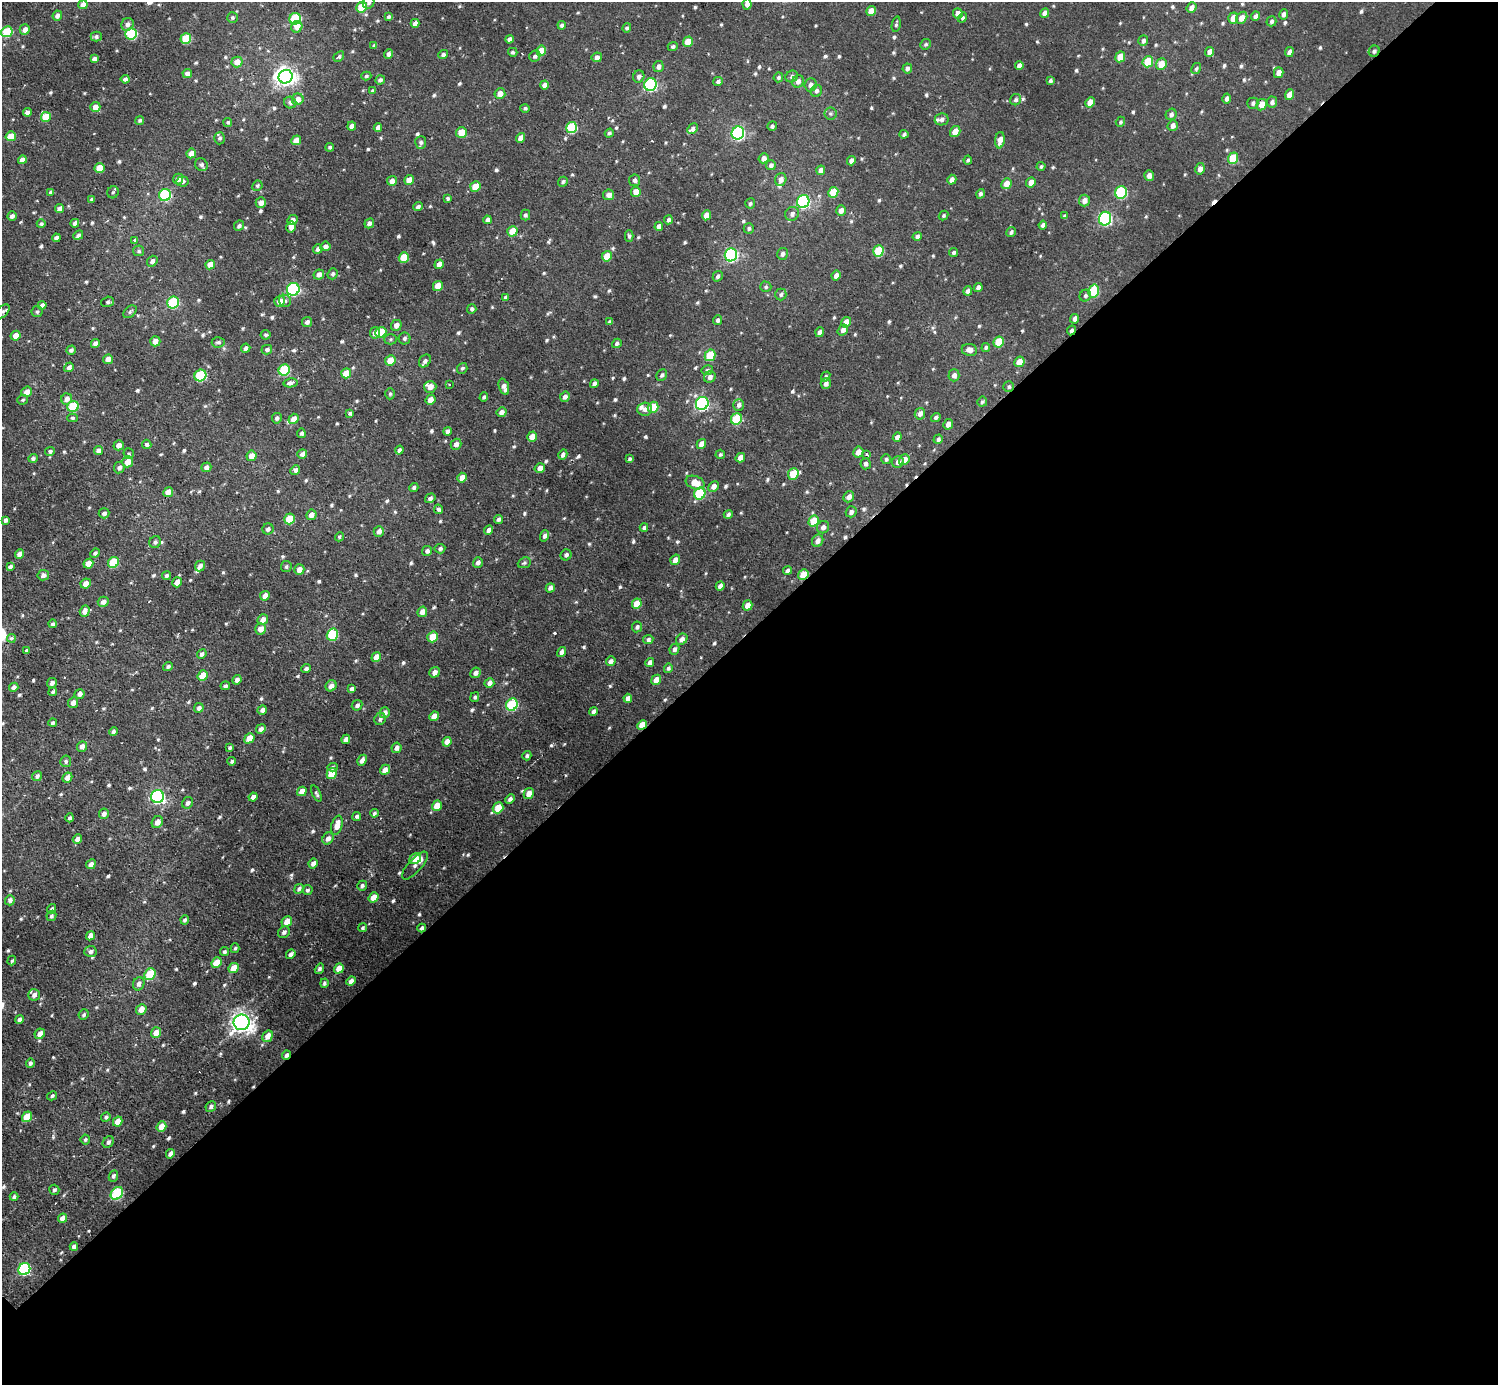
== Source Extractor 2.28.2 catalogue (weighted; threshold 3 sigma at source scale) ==
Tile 12 of 4 x 4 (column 4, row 3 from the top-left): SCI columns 4538-6033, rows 1544-2926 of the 6075 x 6074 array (HDU 1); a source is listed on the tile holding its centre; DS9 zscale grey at full resolution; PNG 1500 x 1387 px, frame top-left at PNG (2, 2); each listed source drawn as its Kron ellipse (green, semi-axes under 4 px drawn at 4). Shown black and unused: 54% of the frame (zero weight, under 2 of 3 exposures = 1% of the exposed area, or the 3 px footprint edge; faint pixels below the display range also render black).
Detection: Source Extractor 2.28.2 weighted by HDU 2 'WHT'; one run over the whole footprint, this tile lists its part. Background 0.00967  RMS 0.004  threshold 0.0178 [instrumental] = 3 sigma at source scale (4.5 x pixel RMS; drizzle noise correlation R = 1.50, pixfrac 1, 0.05/0.05 arcsec/px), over >= 5 px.
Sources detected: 745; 1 inside a brighter object's white glare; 4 cosmic-ray / hot-pixel residue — neither listed nor drawn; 7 inside a brighter listed object's ellipse — not listed separately; of the other 733, all 500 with FLUX_AUTO >= 0.698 (the completeness limit of this list) listed and drawn (233 fainter detections not listed), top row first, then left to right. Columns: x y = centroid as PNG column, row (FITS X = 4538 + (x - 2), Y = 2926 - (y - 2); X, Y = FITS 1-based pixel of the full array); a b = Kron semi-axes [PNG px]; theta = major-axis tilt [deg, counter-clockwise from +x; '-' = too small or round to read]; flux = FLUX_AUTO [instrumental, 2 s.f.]
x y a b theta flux
369 3 6 5 - 0.97
747 4 5 4 - 2.1
83 5 5 4 - 2.9
361 7 5 5 - 9.4
1191 8 5 4 - 1.9
871 11 5 4 - 3.6
958 13 5 5 - 2.2
1045 13 5 4 - 2.4
1284 14 5 4 - 1.5
57 16 5 4 - 1.6
1256 16 5 4 - 1.4
389 17 4 3 - 0.82
232 18 5 5 - 0.83
962 18 5 4 - 0.88
1233 18 5 5 - 3.7
1242 18 6 5 - 3.3
295 19 6 5 - 25
1271 21 5 5 - 0.91
415 23 4 4 - 2
127 24 6 6 - 1.9
896 24 8 4 79 0.73
562 25 4 4 - 0.9
297 27 6 5 - 3.8
627 28 5 4 - 0.85
25 29 5 5 - 2.3
7 32 6 5 - 18
131 34 6 5 - 28
96 36 5 5 - 1.1
186 39 5 5 - 15
509 39 4 4 - 1.6
1143 41 5 5 - 1.3
688 42 5 4 - 5.8
926 44 5 5 - 0.79
374 46 4 3 - 0.85
673 46 5 4 - 1
541 51 5 5 - 4.8
1374 51 6 5 - 0.94
513 52 5 4 - 0.8
1210 52 5 4 - 3.1
1289 52 5 4 - 1.9
389 54 5 4 - 1.5
443 55 5 4 - 1.1
339 56 6 4 40 0.96
535 56 6 5 - 1.2
597 57 5 4 - 1.6
1120 57 5 5 - 5.9
94 59 4 4 - 1.7
237 62 5 5 - 3.6
1148 62 6 5 - 11
1161 64 6 5 - 5.7
1019 66 4 4 - 1.9
659 67 5 5 - 1.8
907 68 5 4 - 1.4
1196 69 6 4 60 0.78
187 73 5 4 - 2
1279 73 5 4 - 2.7
366 76 5 4 - 0.71
639 76 6 5 - 1.5
792 76 6 5 - 1.1
286 77 7 6 - 180
778 77 5 4 - 0.82
125 79 4 4 - 1.5
380 80 5 4 - 1.1
718 81 5 4 - 1.2
798 81 6 5 - 2
1050 81 4 4 - 0.75
544 85 4 4 - 2.3
650 85 6 6 - 50
810 85 6 6 - 1.7
373 91 4 4 - 0.87
816 91 6 5 - 1.2
500 94 5 5 - 3.1
1289 95 5 4 - 3.7
1227 98 5 4 - 1.3
298 99 6 5 - 2.9
1016 100 6 5 - 0.96
1090 102 5 4 - 4.6
1272 102 5 5 - 1.3
290 103 6 6 - 1.3
1253 103 5 5 - 1
1262 105 6 5 - 4
95 107 5 5 - 3.3
525 108 4 4 - 0.76
27 112 4 4 - 2.2
830 113 6 6 - 0.84
1171 114 6 5 - 1.3
46 117 5 5 - 6.8
942 119 7 6 - 1.3
140 120 4 4 - 0.77
228 122 4 4 - 0.71
1120 122 5 4 - 0.73
352 126 4 4 - 1.9
772 126 5 4 - 0.86
1173 126 5 5 - 1.7
378 127 4 4 - 1.9
572 128 5 5 - 25
693 129 6 5 - 1.3
955 131 6 5 - 3.9
461 132 5 5 - 5.4
609 133 4 4 - 0.88
738 133 6 6 - 67
904 134 4 4 - 0.92
11 136 5 5 - 6
220 138 6 5 - 0.95
521 138 5 4 - 3
296 140 5 4 - 4.1
1000 140 8 4 84 3.1
421 142 6 5 - 1.1
330 147 4 4 - 0.76
191 153 5 4 - 3.3
763 158 5 5 - 1.7
1233 158 6 5 - 12
22 160 4 4 - 2.4
968 160 4 3 - 0.75
851 161 5 4 - 1.6
201 165 7 6 - 1.3
771 165 5 5 - 1.1
1041 166 4 4 - 0.74
100 168 5 5 - 6.9
1200 169 6 4 77 2
821 170 5 4 - 2.4
1149 176 5 5 - 1.9
178 179 5 5 - 1.6
781 179 6 5 - 2
409 180 5 4 - 5.1
635 180 6 5 - 1.3
952 180 5 4 - 1.8
182 181 6 5 - 1.2
392 181 5 4 - 2
563 182 5 4 - 0.76
1031 182 5 4 - 2.7
1006 184 5 5 - 3.8
257 186 5 5 - 0.76
475 187 5 5 - 7.3
51 192 4 4 - 1.1
113 192 6 5 - 0.77
636 192 5 5 - 3.8
833 192 5 5 - 9.8
1121 192 6 6 - 30
980 194 5 4 - 1
165 195 6 6 - 30
609 195 5 5 - 2.2
448 198 4 3 - 0.72
92 199 4 4 - 1
1084 200 6 5 - 2.5
803 202 6 6 - 64
261 203 5 5 - 2.3
750 203 5 5 - 0.78
418 207 5 4 - 1
60 209 4 4 - 2.8
841 210 5 5 - 2
792 214 7 6 - 1.6
525 215 5 5 - 0.99
706 215 5 4 - 4
12 216 5 4 - 1.4
943 216 5 4 - 0.71
1065 216 4 3 - 0.91
1105 219 7 6 - 69
292 220 5 5 - 2.2
487 220 4 4 - 1.6
668 220 4 4 - 1.1
75 223 4 4 - 1.6
369 223 5 4 - 1.4
41 224 4 4 - 0.87
1043 225 4 4 - 1.2
239 226 5 4 - 1.2
659 226 4 4 - 2.2
291 227 5 4 - 2.4
749 228 5 5 - 0.88
512 231 5 5 - 6.4
1011 232 5 4 - 1
78 235 5 4 - 1.2
629 236 6 4 -88 0.9
917 236 5 4 - 1.1
56 238 4 4 - 1.5
135 240 3 3 - 1.5
325 246 5 4 - 1.4
318 249 5 4 - 1.4
139 251 5 5 - 0.83
878 251 6 5 - 15
954 253 5 4 - 0.83
782 254 6 5 - 1.3
731 255 6 6 - 65
607 256 5 5 - 6.3
404 258 5 5 - 11
152 261 5 5 - 1.5
439 264 5 4 - 3.1
210 265 5 4 - 4.6
319 274 5 5 - 2.1
333 274 5 5 - 1
836 275 5 4 - 2.2
718 276 5 4 - 1.1
438 286 5 4 - 5
766 287 5 5 - 0.76
978 287 4 4 - 1.3
293 289 6 6 - 52
968 291 5 4 - 1.5
1094 291 6 5 - 18
781 294 6 5 - 0.95
1085 296 6 5 - 0.99
505 297 4 4 - 0.9
280 301 5 5 - 3.4
285 301 6 5 - 0.94
108 302 6 5 - 0.95
173 302 6 5 - 25
42 305 4 4 - 1.5
472 309 5 4 - 1.1
3 311 8 5 44 1
37 312 5 5 - 0.85
130 312 7 5 40 0.85
1075 319 5 4 - 1.6
718 320 5 4 - 0.95
307 322 5 4 - 1.4
609 322 4 3 - 0.83
846 322 5 4 - 5
396 325 5 5 - 2.3
843 330 6 4 54 1.7
1071 330 5 4 - 1.1
381 332 6 5 - 12
820 332 5 4 - 1.5
375 333 6 5 - 2.4
266 335 5 5 - 0.79
16 336 5 4 - 3.4
404 338 6 6 - 1.1
391 339 6 5 - 0.77
155 341 5 5 - 2.9
218 342 6 5 - 1
999 342 6 5 - 11
617 343 5 4 - 0.98
95 344 4 4 - 2.4
986 347 4 4 - 0.73
246 348 4 4 - 1.4
71 350 5 4 - 1
267 350 5 4 - 1.1
969 350 8 6 -9 2.6
710 355 6 5 - 15
108 359 5 4 - 2.8
390 360 5 5 - 5.1
425 361 7 5 52 1.5
1019 362 5 4 - 4.2
69 367 5 4 - 1.7
462 368 6 5 - 0.8
284 370 6 5 - 21
707 370 6 4 14 0.72
346 373 5 4 - 6.8
200 375 6 5 - 30
662 375 6 5 - 1.1
954 375 6 5 - 1.8
826 376 5 4 - 0.73
710 377 6 5 - 1.8
290 383 7 4 12 2.2
826 383 5 5 - 1.5
449 384 3 2 - 0.85
594 384 4 4 - 1.5
430 387 6 6 - 3.1
504 387 8 5 -71 2.2
1009 387 5 5 - 0.77
27 392 5 5 - 2.8
390 394 6 4 88 0.75
484 397 5 4 - 0.85
565 397 5 4 - 1.6
67 399 6 5 - 2.3
23 400 5 5 - 0.72
430 400 5 4 - 3
982 402 5 4 - 0.75
702 403 7 6 - 63
739 405 6 5 - 1.4
73 406 6 5 - 18
653 407 5 5 - 9.3
645 409 7 6 - 1.9
502 412 5 4 - 2
350 413 4 3 - 0.86
920 414 6 5 - 1.7
936 417 5 4 - 0.94
72 418 5 4 - 0.7
277 418 5 5 - 1.1
293 419 5 4 - 3.6
736 419 6 5 - 19
948 424 5 4 - 2.2
447 431 4 3 - 1.4
301 433 4 4 - 1
532 437 5 5 - 3.8
897 437 5 4 - 1.8
938 439 5 4 - 1
147 444 4 4 - 0.99
456 444 5 5 - 1.8
701 444 5 4 - 3
119 445 5 5 - 2.6
399 450 4 4 - 1.3
50 451 5 4 - 0.85
98 451 4 4 - 1.7
858 452 5 5 - 2.9
129 454 5 5 - 0.72
302 454 5 5 - 1.6
720 454 5 4 - 0.77
867 454 3 3 - 1.6
563 455 5 4 - 1.4
251 456 5 5 - 3.3
33 458 5 4 - 0.92
740 458 5 4 - 2.7
630 459 4 3 - 0.79
886 459 5 5 - 0.93
904 460 6 5 - 3.7
128 462 6 5 - 3.9
898 462 6 5 - 1.8
866 464 5 5 - 1.3
206 467 5 4 - 1.6
119 468 6 5 - 1.4
540 468 5 4 - 2.5
295 470 5 4 - 1.5
793 474 6 5 - 8.5
462 478 5 4 - 3
695 483 10 6 -20 5.8
714 486 6 5 - 2.1
414 487 4 4 - 1
168 492 5 4 - 4.8
700 494 6 5 - 22
849 497 6 5 - 1.9
430 498 5 4 - 1.2
439 509 5 4 - 0.95
851 512 5 5 - 1.4
104 513 5 5 - 1.4
728 514 4 4 - 1
311 515 5 5 - 2.7
289 519 5 5 - 11
498 519 5 4 - 1.1
5 520 4 3 - 1.2
814 521 6 5 - 10
644 527 4 3 - 0.99
823 527 6 6 - 1.7
268 529 5 5 - 1.5
489 530 5 4 - 1.9
379 531 5 5 - 1.8
544 536 6 4 73 1.4
339 537 5 4 - 0.75
818 541 6 5 - 2.1
155 542 6 5 - 1.2
440 549 5 5 - 0.95
427 551 5 5 - 1.3
95 553 5 4 - 1
19 554 5 4 - 2.8
566 555 6 5 - 1.2
675 560 5 4 - 2.4
113 562 6 5 - 14
478 563 5 4 - 1.4
524 563 6 5 - 0.78
88 564 5 4 - 4.5
200 566 5 5 - 1.4
286 566 5 5 - 0.84
10 567 4 3 - 1.2
299 570 5 5 - 3.4
787 571 4 4 - 1.1
43 575 6 5 - 1.5
167 575 4 4 - 0.91
803 575 5 4 - 7.8
177 582 5 4 - 3.3
86 584 5 5 - 3.1
720 586 4 4 - 1.8
550 588 5 4 - 1.5
265 596 5 4 - 3
103 602 5 5 - 2.1
637 604 5 4 - 5.9
748 605 5 4 - 3.6
85 611 5 5 - 3
422 612 5 4 - 2.9
263 620 5 5 - 2.5
53 624 4 4 - 0.95
637 627 5 5 - 1
261 629 5 5 - 3.2
332 635 6 5 - 21
433 637 5 5 - 8.2
11 638 4 4 - 1.8
682 639 6 5 - 1.9
648 640 5 4 - 0.98
674 649 5 4 - 1.3
27 650 4 4 - 1
562 652 5 4 - 1.7
202 654 5 4 - 1.3
376 657 5 4 - 4
611 661 5 4 - 1.7
650 662 5 4 - 1.9
168 667 5 4 - 1
668 668 5 4 - 0.96
306 669 5 4 - 1
435 672 5 5 - 2.1
475 673 5 5 - 1.8
203 676 5 4 - 7.4
237 680 5 4 - 1.8
656 680 5 4 - 3.2
52 683 5 4 - 1.4
489 683 5 4 - 1.9
225 686 5 4 - 0.93
331 686 6 5 - 2.3
14 687 5 4 - 1.9
352 689 4 3 - 1.2
53 692 4 3 - 0.91
79 694 5 5 - 2
475 697 5 4 - 0.8
628 698 4 4 - 1.9
73 703 5 5 - 2
357 705 6 5 - 1.1
512 705 6 5 - 30
199 708 5 4 - 1.4
262 710 5 4 - 1.6
593 711 4 3 - 1.3
385 713 5 5 - 2.1
434 716 5 4 - 3
380 719 6 5 - 1.1
53 723 4 3 - 0.95
642 725 5 4 - 5.9
261 729 5 4 - 1.7
113 732 4 4 - 1
249 738 5 4 - 5.3
346 739 5 4 - 2
447 742 5 4 - 3.2
82 746 5 5 - 2
230 748 4 3 - 0.82
396 748 5 5 - 1.5
527 756 5 4 - 0.87
362 760 6 4 62 1.8
66 761 5 5 - 0.91
232 761 4 4 - 0.82
332 767 5 4 - 0.75
385 770 5 4 - 2.8
332 773 5 5 - 9.2
37 776 5 4 - 1.1
67 777 5 4 - 2.6
302 791 5 4 - 3
316 794 9 4 -65 0.95
529 794 5 5 - 3.4
157 796 6 6 - 73
253 797 4 4 - 2
510 799 5 4 - 1.3
188 803 6 5 - 1.2
437 806 5 4 - 5
498 808 6 5 - 6.9
374 813 4 3 - 0.79
104 814 5 5 - 1.7
357 816 4 4 - 0.96
70 818 4 4 - 0.9
157 822 6 5 - 2.7
337 825 10 5 75 4.2
328 838 6 5 - 2
77 839 5 4 - 2.5
415 859 6 5 - 6.2
91 864 5 4 - 2
313 864 5 4 - 1.7
415 865 18 7 47 1.7
362 886 5 5 - 1.1
299 889 5 4 - 1.1
307 890 5 5 - 0.85
373 897 5 4 - 5.2
10 900 5 5 - 1.5
52 909 5 4 - 1.1
51 916 5 5 - 0.83
185 920 4 4 - 0.98
287 921 5 5 - 4
363 928 4 4 - 0.7
422 928 4 4 - 1.1
284 932 6 5 - 1.3
90 936 5 4 - 2.1
235 948 5 4 - 0.71
90 951 6 5 - 1.4
225 952 4 4 - 0.86
291 954 5 4 - 1.4
12 961 5 4 - 0.74
216 963 5 4 - 8.9
234 968 5 4 - 6.3
339 968 5 4 - 5.1
319 969 5 4 - 0.99
150 974 6 5 - 18
351 981 5 4 - 1.9
324 983 4 4 - 0.82
139 984 7 5 68 1.8
34 995 6 6 - 1.9
141 1009 6 5 - 3.6
84 1015 5 5 - 0.86
19 1019 4 4 - 1.4
242 1022 8 7 - 260
156 1033 5 5 - 4
40 1034 5 5 - 2.3
267 1036 6 5 - 3.2
286 1055 5 3 - 1.4
30 1063 5 4 - 0.94
52 1096 5 4 - 0.73
211 1106 6 5 - 1.1
27 1117 5 5 - 8.5
106 1117 5 4 - 1
118 1122 5 4 - 4.3
161 1127 5 4 - 5.5
85 1139 5 4 - 0.79
108 1142 6 5 - 1.2
170 1154 5 3 - 1.4
113 1176 6 4 65 0.95
54 1190 5 5 - 0.84
117 1193 7 5 46 25
14 1197 4 3 - 0.86
62 1218 5 4 - 2.4
74 1247 4 4 - 1.5
24 1269 6 5 - 44
Overlapping masked pixels (flux is a lower limit): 7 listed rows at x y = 1374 51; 1071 330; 1009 387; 803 575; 642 725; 422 928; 286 1055
Isophote crosses this tile's border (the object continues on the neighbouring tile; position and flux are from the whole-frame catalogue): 3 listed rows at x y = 369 3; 747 4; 7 32